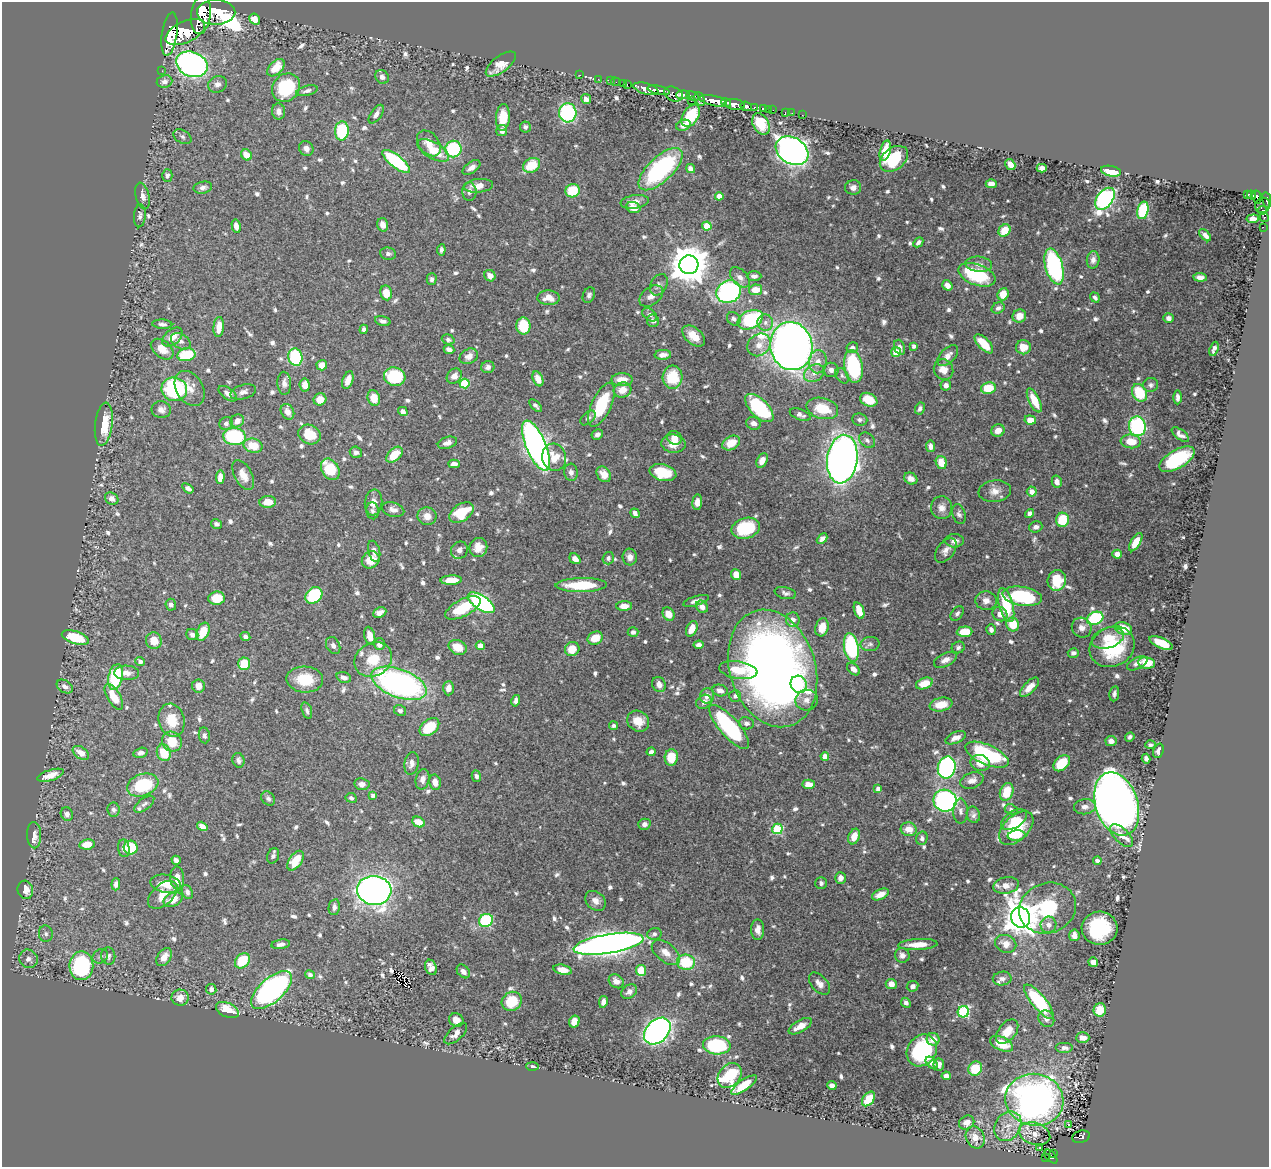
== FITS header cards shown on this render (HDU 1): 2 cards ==
NAXIS1  =                 1267
NAXIS2  =                 1165

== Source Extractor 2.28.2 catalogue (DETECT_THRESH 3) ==
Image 1267 x 1165 px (HDU 1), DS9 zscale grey, 1 PNG px = 1 image px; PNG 1271 x 1169 px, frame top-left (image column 1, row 1165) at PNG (2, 2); each listed source drawn as its Kron ellipse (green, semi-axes under 4 px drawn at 4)
Background 0.637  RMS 0.0095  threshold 0.0285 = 3 sigma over >= 5 px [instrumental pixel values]
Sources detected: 793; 1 with non-positive FLUX_AUTO (blend fragments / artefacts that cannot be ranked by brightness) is neither listed nor drawn; of the other 792, the 500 brightest by FLUX_AUTO listed and drawn (292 fainter detections omitted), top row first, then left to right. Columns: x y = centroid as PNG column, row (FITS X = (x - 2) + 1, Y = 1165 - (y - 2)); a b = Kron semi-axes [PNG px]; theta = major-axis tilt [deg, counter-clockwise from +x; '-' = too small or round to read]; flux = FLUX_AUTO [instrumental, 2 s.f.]
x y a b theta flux
216 12 19 12 1 3700
201 14 19 10 83 3800
255 19 6 5 - 7.8
185 32 21 10 25 3300
170 34 22 7 82 2500
192 64 16 12 -22 240
501 64 18 8 37 7.7
276 68 10 6 45 9.9
162 71 2 2 - 7.2
580 75 2 2 - 9.1
382 77 7 6 - 3.3
598 79 2 2 - 9.9
164 81 8 6 9 2.8
610 81 2 2 - 9.9
615 82 4 2 - 16
623 83 2 2 - 13
217 84 9 8 - 3.2
627 85 3 2 - 24
286 88 15 13 48 38
646 89 13 5 -15 1500
659 90 11 4 -12 1000
307 91 11 5 15 2.1
674 94 10 7 -26 290
683 95 7 4 4 650
693 96 6 3 -22 250
586 99 5 4 - 3.3
700 99 7 5 -66 510
691 101 2 2 - 16
713 101 14 5 -12 2000
726 102 5 3 - 340
735 105 10 5 -9 1200
746 106 6 4 -22 340
754 107 3 3 - 92
763 108 3 3 - 50
768 109 2 2 - 6.9
773 110 2 2 - 8.7
279 111 8 6 -81 3.1
785 112 4 2 - 7.8
568 113 9 8 - 65
792 113 2 2 - 4.5
376 114 11 5 54 3.2
802 115 2 2 - 7.6
691 116 12 7 57 26
503 117 13 7 85 15
761 124 11 8 -62 16
683 125 7 5 23 4.4
525 127 5 5 - 1.9
342 131 9 7 86 46
502 131 5 5 - 3.8
182 137 10 6 -29 1.9
429 143 14 10 -51 7.1
306 149 8 6 -54 2.9
453 149 8 8 - 50
433 150 17 8 -30 15
792 151 17 13 -33 460
885 151 10 5 75 13
246 155 6 5 - 7.2
894 159 16 10 38 32
396 161 17 6 -38 56
1010 164 6 4 -59 5.6
531 165 9 7 30 17
471 167 10 5 36 3.5
690 168 5 4 - 3.3
1042 168 5 4 - 3.8
661 169 28 12 43 94
1111 171 10 5 -11 17
167 176 6 5 - 2.4
991 184 5 4 - 4.9
478 186 15 7 6 6.4
853 187 8 7 - 3.2
203 188 9 6 11 2.6
573 191 7 6 - 20
469 192 9 7 -88 2.9
1248 195 4 3 - 49
1252 195 5 3 - 110
143 196 13 6 -76 3.2
719 196 4 4 - 7.4
1257 197 7 3 -78 260
1105 199 12 8 53 140
1267 200 8 4 -78 400
635 202 14 6 8 5.7
1263 205 8 7 - 280
633 208 7 5 -19 7.1
1143 210 9 5 76 44
1262 210 4 3 - 120
140 216 11 6 86 2.2
1264 217 5 3 - 31
1253 219 6 4 6 3.6
383 225 7 5 -75 3.7
236 226 7 4 -78 3.8
707 226 4 4 - 17
1263 227 2 2 - 5.1
1004 230 6 5 - 14
1205 235 7 4 -48 3.1
918 242 5 4 - 2.1
441 250 5 4 - 1.8
388 254 8 6 -10 2.1
1093 260 9 6 83 3
979 264 13 7 -5 3.6
689 265 9 9 - 1800
1054 266 18 8 -75 93
977 275 19 10 -20 41
490 276 6 5 - 5
754 276 7 5 -1 2.2
740 277 12 7 -47 3.5
1200 277 7 4 -6 3.3
432 279 6 5 - 1.8
659 285 11 8 61 2.5
947 285 5 4 - 3.6
756 290 7 5 10 10
729 292 13 11 27 100
386 293 7 6 - 9.2
1003 294 6 5 - 9.5
589 295 8 6 65 1.9
651 296 13 8 39 4.8
548 298 11 7 -3 6.8
1095 298 5 4 - 2
998 308 7 5 27 2.5
650 315 8 5 -38 2.2
1019 316 7 6 - 7.1
1169 318 5 4 - 3
734 319 7 6 - 2.1
750 320 13 9 25 57
383 321 8 4 -16 2.1
653 321 6 6 - 2.6
765 322 8 7 - 3.1
162 324 10 4 -4 2.4
523 326 8 7 - 23
219 327 10 5 85 6.3
364 329 5 4 - 2.3
694 336 13 8 -40 7.8
172 337 12 7 40 6.8
448 339 6 5 - 2.1
181 341 10 7 -32 2.8
984 344 12 5 -47 13
759 345 12 10 40 6.8
791 346 24 21 -80 660
914 346 4 4 - 2.2
900 347 7 5 -69 2.5
1023 347 7 7 - 8.4
852 348 6 5 - 2.4
162 349 13 8 -39 7.7
449 349 5 4 - 2.7
1214 349 7 4 71 2.6
896 352 5 5 - 20
186 355 9 6 10 27
663 355 8 5 3 3.9
469 356 10 7 26 4.1
948 356 13 7 46 4.2
295 357 9 7 -76 51
818 362 11 9 88 6
322 365 5 5 - 5.7
853 366 16 9 -80 55
488 367 6 6 - 2.8
831 370 7 7 - 3
944 370 10 9 - 7.1
814 373 11 8 29 4.4
454 376 8 6 46 4.5
842 376 8 6 -56 1.8
395 377 11 9 -16 40
673 377 11 10 - 22
538 379 8 5 -66 7.1
348 380 9 5 70 6.6
622 380 10 6 0 8.2
284 383 11 6 -87 3.6
465 383 5 5 - 30
305 385 6 5 - 4.8
946 385 5 5 - 2.6
1151 385 7 7 - 2
190 388 19 13 -58 7.9
988 388 7 6 - 18
174 389 13 11 -18 70
622 390 9 7 19 7.6
243 392 13 7 16 2.9
1139 393 9 7 -61 26
228 394 10 5 -36 3.2
1177 397 7 4 -89 2.7
374 398 8 6 -76 8.6
320 399 6 6 - 7.2
869 400 9 6 -24 13
1034 400 13 5 -64 14
601 405 24 10 65 33
536 406 8 4 -47 1.8
759 408 18 9 -45 58
822 408 16 10 -15 18
920 408 6 4 63 2.2
161 410 10 8 -8 3.2
403 411 5 4 - 3.1
287 412 8 6 -60 5.4
800 415 11 5 -21 2.6
588 418 9 5 43 1.9
860 420 8 6 -5 1.8
1030 420 6 4 -8 7.4
237 421 7 6 - 4.7
226 423 7 6 - 2.2
754 423 7 6 - 3.5
104 424 22 8 83 20
1137 426 10 8 -80 78
998 430 7 6 - 5.7
310 434 11 9 -27 16
597 435 6 5 - 2.3
1180 435 10 5 -36 3.2
234 437 11 8 -8 62
674 438 7 6 - 6.1
867 440 9 6 -41 2.1
1131 441 10 7 -6 11
447 443 10 5 18 3
731 443 9 6 29 11
673 444 12 9 -5 7.8
253 446 9 7 -13 14
536 446 26 10 -67 410
930 446 6 4 -81 3
356 452 6 5 - 2.4
394 455 10 6 43 14
554 457 14 11 -76 13
842 459 24 15 83 500
1177 459 20 9 30 49
762 460 8 5 62 5.3
941 463 6 5 - 11
454 464 5 4 - 4.3
330 469 11 8 -58 21
571 472 8 6 -85 2.6
663 473 14 8 -13 23
604 474 8 6 -50 6.4
243 475 16 8 -62 7.4
220 477 7 4 86 4.8
911 479 7 5 -29 4.6
1057 482 6 5 - 3.7
188 488 6 4 -35 2.2
995 491 16 11 7 6.4
1032 491 5 5 - 5
112 499 7 6 - 3.5
268 502 8 6 4 8.5
373 502 13 8 83 6.1
697 502 7 5 82 3.7
942 508 11 10 - 4.9
393 510 11 7 -16 3.8
372 511 8 6 -84 1.9
461 513 13 8 34 23
635 513 5 4 - 3
1030 513 5 4 - 2.6
959 514 10 6 -73 2.2
427 516 9 8 - 5.7
1062 520 7 6 - 22
216 524 5 4 - 2.2
1036 527 7 5 19 2.3
746 528 14 10 15 39
822 539 6 4 44 2.8
954 541 9 6 0 3.4
1136 542 10 4 59 8.8
478 548 10 9 - 6.6
459 550 9 8 - 3.6
946 550 14 8 52 3.8
374 551 10 6 -76 2.7
1117 554 5 4 - 4.8
630 557 8 7 - 3.4
608 558 6 5 - 1.7
575 559 6 4 -37 5
371 560 9 8 - 9.8
736 575 5 5 - 7.7
451 580 11 4 2 7.9
1057 580 10 9 - 20
581 585 25 7 1 28
785 593 11 6 -12 2.3
314 595 9 7 42 46
1022 596 20 9 -9 51
217 598 8 6 6 15
696 601 13 4 17 3.3
986 601 11 9 -6 4.8
481 603 15 7 -34 110
171 605 6 5 - 2.4
1006 605 17 7 -75 31
624 606 8 4 1 4.8
702 607 6 5 - 3.6
463 608 19 8 27 25
859 610 9 5 -72 9.3
380 613 7 5 23 3.1
668 614 7 5 -56 6.9
957 614 8 5 52 2
1000 614 8 6 -40 5.1
1095 618 8 6 23 62
793 620 7 7 - 4.7
1013 625 7 6 - 16
822 627 9 6 74 9.9
1082 628 10 9 - 5.2
1124 628 9 6 -21 16
692 629 8 5 65 7.8
991 630 5 4 - 2.6
203 632 9 6 66 14
633 632 5 5 - 2.1
964 632 8 5 3 13
192 635 6 5 - 2.7
245 636 5 4 - 1.7
370 636 9 5 -76 7
75 638 14 6 -17 24
595 638 8 6 23 11
1108 638 16 10 17 11
154 641 8 8 - 9.7
1161 643 12 5 -24 18
379 644 6 5 - 4.1
870 644 9 7 2 2.1
699 645 5 4 - 2.8
333 646 9 6 -62 2.4
480 646 4 4 - 6.2
458 647 9 7 -25 10
958 647 7 5 21 1.7
1112 647 23 19 28 47
851 648 14 7 -80 75
572 649 7 6 - 10
1073 653 5 4 - 2.1
373 660 19 16 30 19
945 660 12 6 26 4.1
140 661 4 4 - 2.6
1137 663 11 5 26 3.2
1147 663 8 5 -9 10
244 664 6 6 - 18
773 668 60 43 -72 610
854 669 7 5 -43 3.7
738 670 19 8 -9 14
127 673 12 7 -1 4.7
116 677 13 7 78 46
344 677 7 5 -17 3.5
305 679 18 13 -4 20
399 683 29 14 -20 190
924 683 9 5 19 8.9
659 684 8 6 -64 4.1
799 684 9 8 - 13
198 686 7 6 - 5.5
65 687 9 6 -32 3.1
1029 687 12 5 45 6.3
448 688 7 5 87 4.1
720 690 7 6 - 3.5
1114 694 8 4 81 1.9
707 696 7 7 - 4.2
735 696 6 6 - 2
114 697 14 6 -59 12
807 700 11 10 - 4.3
516 701 6 4 76 2.6
704 702 8 6 36 3.3
941 705 11 6 10 9.7
307 710 8 5 -72 1.9
400 711 6 5 - 1.9
172 720 17 13 -75 15
638 721 11 10 - 9.6
746 723 7 6 - 2.5
614 726 4 4 - 1.8
429 727 11 7 38 21
729 727 28 9 -48 74
204 735 8 5 -82 1.8
1130 737 5 4 - 1.8
956 738 11 5 23 5
1111 741 6 5 - 3.9
172 742 10 9 - 13
1150 745 5 4 - 1.8
1158 751 7 5 71 2.9
651 752 4 4 - 2
81 753 9 5 -34 5.6
141 753 7 5 14 2.4
164 753 8 7 - 15
987 755 23 10 -24 67
825 756 4 4 - 7.2
671 757 8 6 84 14
1146 759 5 4 - 2.4
238 760 7 6 - 2.2
412 763 11 7 79 3.1
980 763 10 8 -13 6.9
1062 763 9 6 43 19
947 767 11 9 75 140
50 775 14 5 17 6.8
476 776 5 4 - 2.2
422 779 10 7 78 3.3
972 780 12 8 19 4.1
435 782 8 5 -78 5.2
362 784 7 6 - 4.1
808 784 6 4 1 5.9
143 785 16 11 19 34
878 789 4 4 - 3.1
1007 792 9 6 69 15
373 795 4 4 - 2.2
268 798 8 6 -49 1.9
351 798 6 4 -26 1.8
945 801 11 11 - 150
144 804 12 5 37 2.1
1117 804 33 21 -72 730
1085 807 11 7 6 3.4
113 810 7 6 - 1.9
1011 810 6 5 - 1.9
960 811 12 7 -89 3
67 814 7 6 - 2.6
973 815 8 6 -75 2.3
1014 819 14 8 33 7.5
419 822 7 5 -27 8.6
644 824 6 5 - 2.9
202 826 6 4 -33 4.2
1016 828 20 12 44 33
777 829 5 5 - 42
909 829 8 6 -14 7
34 835 13 7 -88 4.9
854 836 8 5 68 8.2
1017 836 9 5 4 5.1
1122 836 14 7 -45 4.5
922 838 7 5 74 1.8
87 844 7 5 10 9
124 848 9 5 -81 3.2
131 848 7 7 - 27
273 856 8 5 67 2
176 860 5 4 - 2.5
295 861 11 6 55 15
1097 861 4 3 - 2
177 878 12 7 -85 6.6
840 878 6 5 - 3.4
821 883 6 5 - 1.8
116 884 6 4 86 2.4
166 884 15 9 -11 13
1006 885 13 8 10 6.8
25 890 9 7 -74 9.1
374 890 17 14 -4 420
187 892 7 5 -69 2
880 894 9 5 24 6.4
163 895 17 10 42 11
173 900 10 6 26 9.2
595 901 11 8 -39 4.8
334 907 8 5 79 2.5
1047 908 29 25 21 43
1020 917 10 9 - 1300
486 920 7 6 - 50
1048 925 8 8 - 3.6
1099 928 18 16 2 49
758 930 10 6 -89 4.5
46 934 8 7 - 2.2
654 934 7 6 - 1.9
1074 935 6 5 - 3
281 944 9 4 8 3.1
609 944 35 9 9 700
918 944 19 5 3 10
1006 944 11 8 -22 5.9
666 952 16 9 -39 6.5
902 955 7 7 - 3.6
100 956 8 6 35 2
108 956 8 7 - 2.2
164 957 10 6 57 5.4
28 959 9 9 - 3.7
242 961 8 6 46 23
686 962 9 7 -8 27
1093 962 5 4 - 6
81 966 14 12 88 79
431 967 8 5 -69 4.7
562 970 9 5 -13 6
641 970 5 5 - 18
463 971 8 5 -48 3.3
310 975 5 4 - 2.2
1002 979 9 7 9 2.6
616 981 8 6 -37 4.8
819 984 13 8 -47 4.7
891 984 5 5 - 6.2
913 986 6 5 - 2.5
211 989 5 5 - 3.2
272 990 25 12 42 200
629 991 9 6 37 3.2
180 998 8 8 - 5.9
512 1001 10 9 - 18
603 1002 6 4 79 3.1
1039 1002 21 7 -50 56
906 1003 5 4 - 2.3
227 1010 12 7 -25 15
1100 1010 6 6 - 12
963 1012 6 5 - 65
1046 1019 9 7 -54 3
456 1020 7 6 - 4.5
574 1021 6 5 - 6.7
800 1026 13 6 30 8.3
657 1031 15 11 46 280
1007 1032 14 8 52 9.3
456 1034 14 6 42 4.3
1083 1038 6 5 - 4.5
933 1039 6 6 - 4.7
1002 1044 12 6 -23 12
717 1045 14 9 -4 52
1064 1048 9 5 0 2.7
922 1050 17 14 54 54
932 1063 7 4 -49 2.7
939 1064 6 5 - 2.7
532 1066 6 4 -3 1.9
975 1069 7 6 - 18
730 1075 14 10 48 46
946 1076 4 4 - 3.3
744 1085 15 5 35 15
832 1086 5 4 - 3.7
869 1099 8 5 51 14
1034 1100 29 26 -11 280
967 1123 8 6 33 4.1
1068 1124 3 3 - 2.6
1008 1126 15 12 58 9.9
1034 1134 16 11 -18 6.3
975 1137 11 9 -65 6.3
1081 1137 9 6 15 150
1040 1147 3 3 - 3
1054 1153 3 2 - 11
1045 1157 3 3 - 6.3
1051 1157 8 4 -49 89
At the frame edge (FLAGS 8, measured only in part): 1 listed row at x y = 1267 200
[292 fainter detections neither listed nor drawn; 1 non-positive-flux detection neither listed nor drawn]